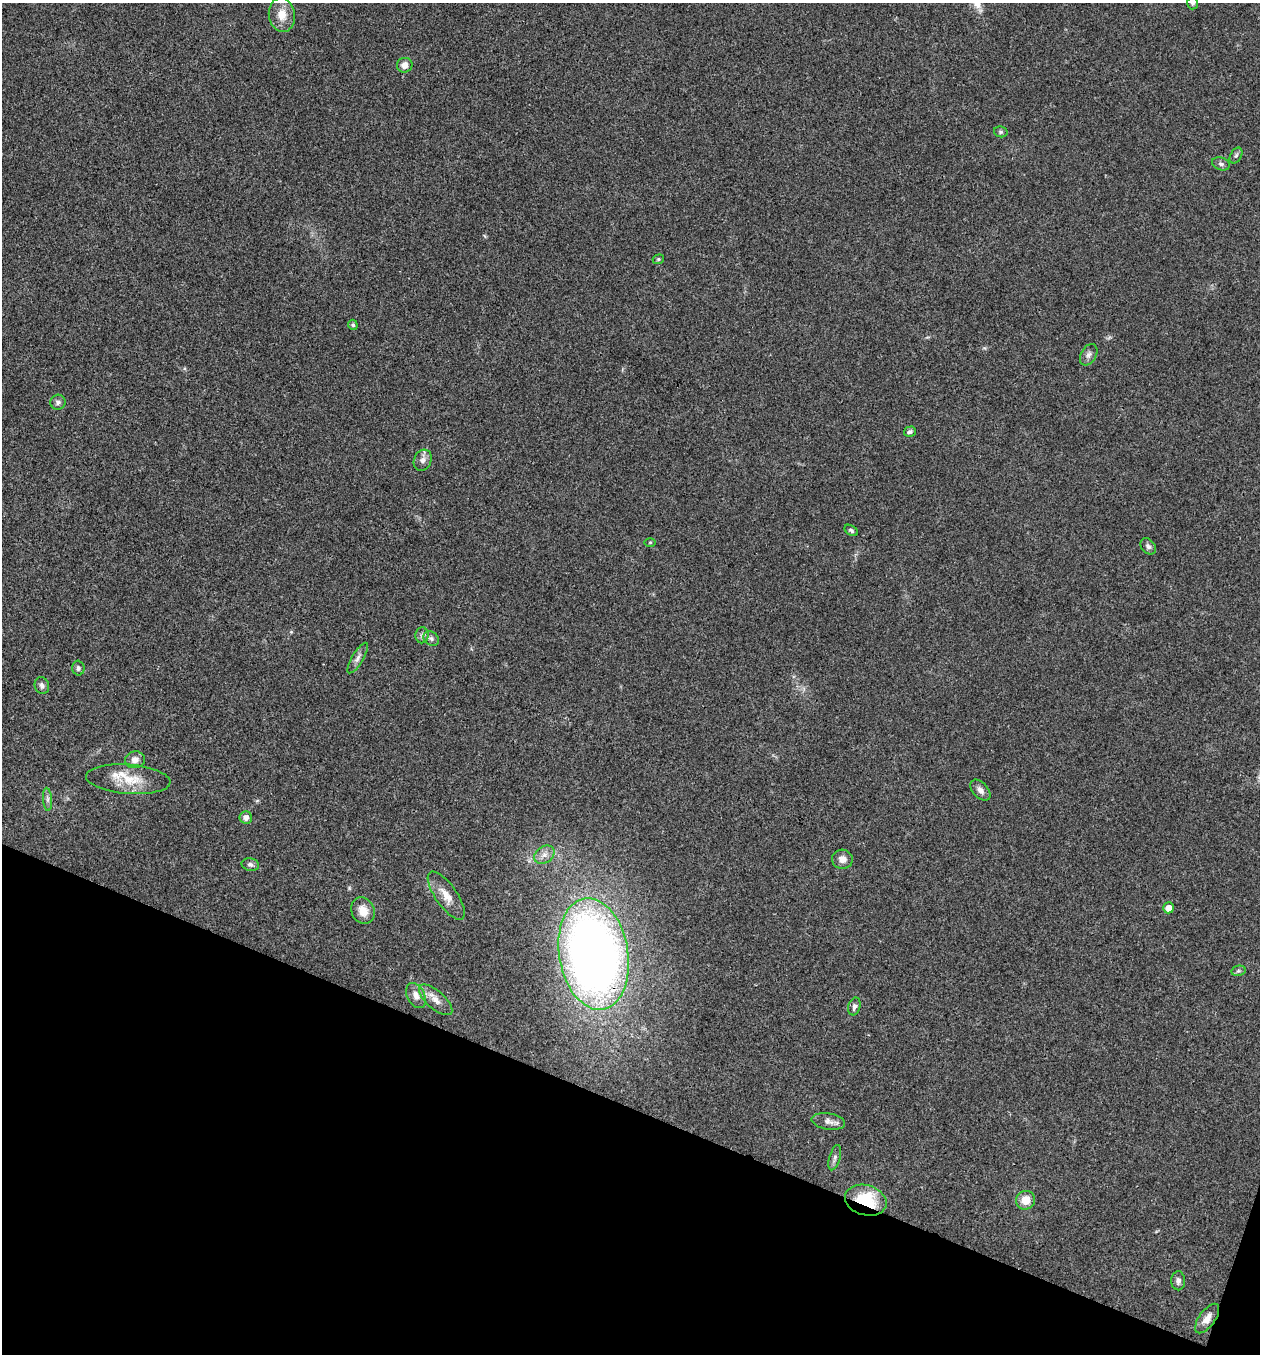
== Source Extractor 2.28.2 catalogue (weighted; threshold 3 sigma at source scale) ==
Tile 15 of 4 x 4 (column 3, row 4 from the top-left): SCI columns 2781-4038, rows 3-1354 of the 5431 x 5417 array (HDU 1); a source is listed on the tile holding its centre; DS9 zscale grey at full resolution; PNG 1262 x 1356 px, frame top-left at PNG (2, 3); each listed source drawn as its Kron ellipse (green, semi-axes under 4 px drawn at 4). Shown black and unused: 19% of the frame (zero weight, under 3 of 4 exposures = <1% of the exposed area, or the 3 px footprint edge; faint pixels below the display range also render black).
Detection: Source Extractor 2.28.2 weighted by HDU 2 'WHT'; one run over the whole footprint, this tile lists its part. Background 0.0216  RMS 0.004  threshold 0.0179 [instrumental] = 3 sigma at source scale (4.5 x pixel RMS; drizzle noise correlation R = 1.50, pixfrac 1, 0.05/0.05 arcsec/px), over >= 5 px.
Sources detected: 44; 2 inside a brighter listed object's ellipse — not listed separately; the other 42 listed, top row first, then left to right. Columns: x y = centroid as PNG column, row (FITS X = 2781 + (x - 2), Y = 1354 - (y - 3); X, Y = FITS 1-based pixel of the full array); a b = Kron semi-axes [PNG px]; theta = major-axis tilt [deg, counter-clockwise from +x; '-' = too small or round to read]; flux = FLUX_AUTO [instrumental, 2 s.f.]
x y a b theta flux
1192 3 6 5 - 0.81
282 15 17 13 -81 5.9
405 65 8 7 - 3
1001 132 7 5 -13 0.79
1236 155 8 5 62 0.92
1221 164 9 6 -20 1.2
658 259 6 4 22 0.57
353 325 5 4 - 0.82
1089 355 11 7 61 1.8
58 402 7 7 - 1.3
910 432 6 5 - 1.1
423 460 11 8 66 2
851 530 7 5 -34 0.77
650 542 6 4 1 0.44
1148 546 9 6 -49 1.2
422 635 8 6 88 1.1
431 638 8 6 -38 1.2
358 658 17 5 59 1.9
78 668 7 6 - 0.97
42 686 8 7 - 1.5
135 760 10 8 9 2.6
128 779 42 14 -4 11
980 790 12 7 -48 2
47 799 11 4 -85 1.3
246 818 6 6 - 2.2
544 855 11 8 35 2.5
842 859 10 9 - 3
250 865 9 6 -12 1.2
446 896 28 11 -55 5.7
1168 908 5 5 - 3
363 911 14 11 -64 4.9
594 954 56 34 -80 360
1238 971 7 5 11 0.86
416 995 13 8 -62 3.3
436 1000 21 9 -41 4
854 1006 9 6 75 1.3
828 1121 17 8 -9 2.6
835 1158 13 5 73 1.4
866 1200 21 15 -15 20
1025 1200 10 9 - 5.2
1178 1281 9 7 90 1.4
1207 1318 17 8 54 3.4
Overlapping masked pixels (flux is a lower limit): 2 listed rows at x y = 594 954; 866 1200
Isophote crosses this tile's border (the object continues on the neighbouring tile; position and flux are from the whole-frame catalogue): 1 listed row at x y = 1192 3